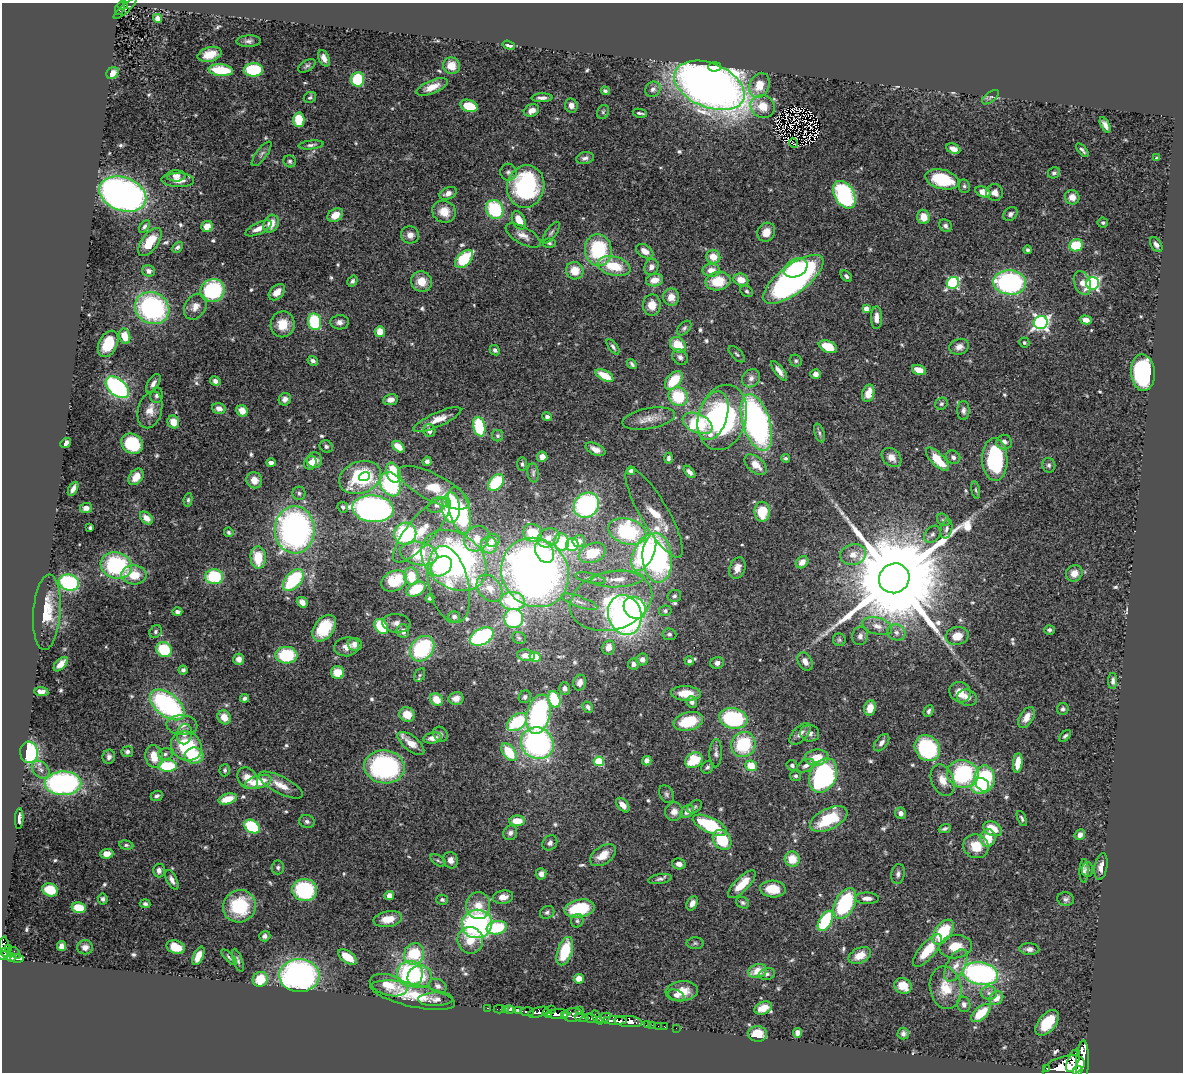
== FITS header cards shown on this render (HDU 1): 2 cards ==
NAXIS1  =                 1181
NAXIS2  =                 1070

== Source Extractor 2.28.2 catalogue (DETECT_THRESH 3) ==
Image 1181 x 1070 px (HDU 1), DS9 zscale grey, 1 PNG px = 1 image px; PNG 1185 x 1074 px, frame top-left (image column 1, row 1070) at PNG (2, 3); each listed source drawn as its Kron ellipse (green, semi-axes under 4 px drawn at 4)
Background 1.71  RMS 0.041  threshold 0.124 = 3 sigma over >= 5 px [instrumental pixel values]
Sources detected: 609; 3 with non-positive FLUX_AUTO (blend fragments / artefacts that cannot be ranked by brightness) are neither listed nor drawn; of the other 606, the 500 brightest by FLUX_AUTO listed and drawn (106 fainter detections omitted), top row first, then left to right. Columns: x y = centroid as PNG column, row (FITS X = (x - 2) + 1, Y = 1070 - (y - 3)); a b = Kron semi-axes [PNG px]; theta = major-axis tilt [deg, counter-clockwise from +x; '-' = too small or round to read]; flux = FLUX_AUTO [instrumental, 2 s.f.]
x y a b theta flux
123 5 5 3 - 150
120 8 7 4 69 140
125 8 15 3 42 82
158 18 5 4 - 16
249 41 12 6 2 10
509 45 6 4 -17 13
210 54 12 7 16 35
324 58 9 5 -66 16
307 66 9 5 31 7.1
451 66 8 8 - 47
714 67 6 4 4 39
221 70 12 6 -6 110
253 70 10 6 2 180
112 73 6 5 - 23
358 79 7 6 - 160
709 85 37 22 -23 3200
759 85 13 10 63 49
432 87 16 6 22 40
653 89 8 7 - 10
605 91 4 3 - 6.3
310 97 6 5 - 5.7
990 97 10 5 37 7.4
542 98 10 4 1 12
571 105 7 6 - 16
469 106 9 6 -18 77
763 106 12 11 - 48
531 111 8 6 25 20
603 112 7 6 - 6.1
640 113 7 2 -13 6.2
299 120 7 6 - 76
1105 125 8 4 -62 15
793 143 5 2 - 6
311 145 12 4 6 8.3
953 149 7 5 -25 20
1082 150 8 3 -48 7
262 154 15 5 53 9.5
585 158 9 6 11 10
1157 158 3 3 - 5.4
290 161 6 6 - 6.6
508 172 8 8 - 10
1054 173 6 5 - 6.6
176 176 9 5 1 15
942 179 17 9 -15 150
178 180 16 7 -1 30
526 186 21 18 77 370
964 186 7 5 -79 5.9
983 192 8 5 -24 36
995 192 8 8 - 19
448 193 9 6 23 16
123 194 24 16 -20 1500
844 195 15 9 -59 380
1072 197 7 7 - 29
495 209 10 8 -60 190
444 212 12 11 - 43
1010 214 8 6 43 8.8
335 215 8 6 34 33
923 217 7 6 - 39
519 220 10 6 -64 45
1103 223 5 5 - 5.4
271 224 9 7 63 40
144 226 7 4 53 7.2
207 226 6 5 - 30
945 226 7 5 -45 9.5
258 228 14 5 25 23
766 232 10 8 57 29
551 233 13 5 55 7.5
410 235 9 8 - 21
523 235 19 8 -30 23
150 242 16 8 54 57
549 243 7 4 -2 5.7
1076 245 7 6 - 99
1156 245 8 5 -58 11
177 247 6 4 47 6.3
598 250 16 13 -84 220
1027 250 4 3 - 6.2
645 251 9 6 -33 23
713 257 7 6 - 41
464 259 11 6 46 170
614 266 17 9 -14 86
651 267 8 7 - 15
796 268 12 9 27 150
711 270 9 6 1 25
149 271 6 5 - 10
575 271 9 8 - 46
846 276 7 4 -45 6.8
793 279 36 14 37 890
654 280 8 6 12 33
741 280 7 6 - 33
352 281 6 4 56 7
718 281 12 9 10 74
421 282 11 10 - 39
1010 282 16 12 -4 490
953 283 6 5 - 320
1082 283 12 8 -70 26
1092 283 6 6 - 540
212 291 12 11 - 280
747 291 7 5 -39 5.6
277 292 10 6 44 28
671 297 8 8 - 27
652 305 10 9 - 34
195 307 14 10 58 24
152 308 18 15 -30 440
866 309 4 4 - 29
876 318 11 5 -90 21
1086 320 6 4 -16 16
315 322 8 6 -77 200
340 322 9 7 3 13
1041 322 7 6 - 850
283 324 13 12 - 52
684 328 9 5 47 6.8
380 332 5 5 - 34
125 336 8 5 -76 42
1024 342 5 5 - 6.1
108 344 14 9 63 65
678 345 9 7 -45 70
613 347 9 4 -53 8
828 347 9 6 -22 71
959 347 10 8 16 20
495 350 5 4 - 7.6
737 354 10 5 -46 6.1
680 357 8 7 - 11
313 361 5 4 - 8.6
796 361 6 5 - 5.7
632 364 5 3 - 5.8
919 370 7 5 -19 33
779 371 12 4 -53 17
1143 373 18 12 -85 460
816 374 5 4 - 14
604 375 10 5 -29 52
751 378 10 8 46 16
674 380 11 6 48 82
215 381 5 4 - 12
153 384 10 5 59 13
117 387 13 8 -42 550
868 393 9 6 76 42
157 395 8 6 83 9.3
678 397 10 9 - 120
285 399 6 6 - 14
390 400 7 5 10 16
941 404 6 5 - 6.5
219 408 7 5 -15 16
150 410 19 12 75 35
242 411 6 5 - 31
963 411 9 6 90 11
713 416 25 14 72 150
547 417 5 4 - 7.6
722 417 33 24 74 430
649 419 26 10 10 35
437 420 26 7 24 40
173 422 6 5 - 42
756 422 29 13 -72 820
697 423 16 9 -25 250
479 427 10 6 -78 180
429 431 6 6 - 12
819 433 9 4 -72 7.5
498 436 5 5 - 5.6
1004 442 7 7 - 14
66 443 6 4 39 16
132 444 11 9 -39 160
326 447 7 6 - 7
398 447 7 4 -40 35
595 449 10 5 -24 19
542 457 5 5 - 24
891 457 11 8 -42 24
953 457 7 6 - 9.5
668 458 5 4 - 6.2
786 458 4 4 - 5.5
937 459 15 6 -45 76
314 460 7 7 - 30
995 460 21 12 -88 270
427 461 4 4 - 8.8
271 463 5 4 - 12
310 463 7 6 - 22
522 464 7 5 -89 6.5
756 465 13 7 -41 37
1049 465 7 6 - 7.1
631 471 4 4 - 7.3
690 472 7 4 -49 11
393 473 10 6 -68 110
533 473 9 5 -85 7.6
365 476 6 4 20 61
136 477 9 6 52 36
360 477 21 16 20 250
254 480 8 7 - 29
496 483 10 6 52 140
391 484 12 10 -65 290
434 488 39 13 -27 86
73 489 8 4 61 15
976 490 9 4 -79 5.4
299 493 6 6 - 7.6
188 500 7 4 82 5.5
437 505 10 7 29 16
586 505 13 12 - 410
343 507 5 5 - 7.5
451 507 15 9 -87 420
86 508 6 5 - 16
373 509 21 13 -5 950
459 510 24 10 -75 280
762 512 10 7 89 82
654 513 51 14 -59 82
146 518 7 5 -43 25
943 520 7 5 -44 5.6
90 528 4 3 - 5.8
946 529 10 5 76 11
295 530 23 20 89 920
422 530 41 13 49 98
627 531 19 12 -16 320
229 532 5 4 - 6.3
532 533 10 8 -43 68
405 534 11 11 - 290
932 534 9 7 48 10
548 538 11 9 26 21
476 539 13 11 48 38
493 540 6 6 - 17
579 541 6 6 - 28
562 542 8 7 - 130
489 545 8 8 - 38
572 545 6 6 - 110
544 552 12 8 -59 62
592 553 14 9 22 95
644 553 20 10 64 340
419 554 19 11 -11 170
853 555 13 10 14 31
258 558 11 7 -87 78
657 558 25 14 -86 590
454 560 36 27 -37 1000
802 562 7 5 44 24
116 565 16 13 -19 290
441 566 11 9 41 140
737 568 11 7 69 22
535 572 36 32 -52 1800
1074 573 9 8 - 25
134 575 12 9 -4 61
411 576 9 7 -75 77
214 577 9 7 -3 160
590 578 15 5 -12 12
894 578 15 14 - 96000
617 579 26 8 3 42
293 580 13 7 49 190
394 581 13 9 27 110
69 582 10 8 -19 310
449 585 39 20 -77 75
490 588 15 11 -49 31
416 589 10 6 27 110
674 596 7 6 - 6.7
430 598 4 4 - 8.1
513 601 12 9 -6 170
611 601 42 29 16 260
302 602 6 4 -41 16
579 602 19 5 -20 17
635 608 12 10 -46 310
665 611 6 5 - 6
47 612 38 13 86 85
177 612 5 4 - 7.5
625 615 20 16 -71 820
454 617 6 5 - 8.1
514 618 9 9 - 240
396 623 14 9 -5 21
381 626 8 6 -54 130
877 626 15 8 -15 27
324 628 15 9 53 110
1049 630 5 5 - 6.1
403 631 7 6 - 24
155 632 7 5 51 5.7
896 632 9 7 -27 14
669 634 7 6 - 6.6
482 636 12 8 27 340
860 636 9 8 - 12
957 636 11 9 14 43
519 638 7 5 -28 5.6
839 640 6 6 - 5.5
355 644 7 6 - 19
347 647 12 9 10 26
608 648 7 6 - 20
422 649 14 10 50 270
164 650 8 7 - 120
286 655 11 8 1 160
526 655 9 5 -8 25
535 657 5 4 - 76
239 659 6 5 - 14
642 659 6 6 - 12
689 661 4 4 - 10
805 661 10 6 -59 19
717 663 7 6 - 13
61 664 9 5 45 24
633 664 5 5 - 11
183 670 4 4 - 8.7
338 672 6 6 - 49
420 675 7 5 62 5.5
1113 681 8 4 88 10
580 683 8 6 75 16
565 689 6 5 - 13
41 692 7 4 -7 15
960 692 11 10 - 38
686 693 15 7 -3 57
525 697 6 6 - 8.2
244 698 4 4 - 8.1
456 698 7 6 - 19
967 698 10 8 -14 18
436 699 7 5 -48 49
554 699 9 5 -71 150
692 702 6 5 - 9.8
167 705 20 11 -38 480
588 707 6 4 -50 8
870 708 8 6 74 35
1063 709 6 5 - 7.2
929 711 6 4 66 7.2
539 714 20 12 77 440
407 715 8 7 - 47
224 717 7 6 - 33
1026 717 11 6 59 26
733 718 14 10 -12 250
688 721 15 9 14 110
517 722 11 7 36 190
182 725 15 10 -3 24
810 733 9 8 - 16
184 734 10 7 80 17
440 734 8 7 - 8.5
800 734 13 7 46 18
1065 736 7 4 44 6
433 738 9 5 8 23
411 743 16 7 -38 33
537 743 17 15 -36 630
881 743 10 6 52 12
743 744 13 12 - 170
186 746 16 14 -34 190
927 748 14 11 -50 240
29 752 11 9 -84 270
127 752 6 5 - 6.9
509 752 10 6 -53 100
716 753 14 6 88 11
165 754 7 6 - 7.5
154 756 11 8 -78 49
194 756 9 8 - 93
109 757 7 6 - 10
816 757 12 8 6 53
694 760 9 7 33 110
599 761 5 5 - 170
647 761 5 4 - 13
1018 763 10 4 84 45
792 765 5 5 - 7.2
167 766 9 6 1 140
751 766 6 5 - 71
806 766 9 5 29 12
384 767 20 16 -6 420
707 767 7 5 53 6.5
41 770 10 7 -45 15
225 770 6 5 - 5.6
963 774 16 13 -11 300
823 775 18 13 64 510
796 776 5 5 - 5.7
248 778 12 9 -53 37
985 778 13 10 -89 230
943 780 16 11 -67 34
258 782 14 6 16 80
63 783 18 11 0 600
281 785 24 8 -27 36
980 786 9 8 - 82
666 794 9 7 -59 8
157 796 6 5 - 8.9
228 799 9 5 16 53
623 805 8 5 -48 21
695 807 8 5 38 5.7
674 811 9 8 - 20
687 811 7 5 40 17
901 813 6 5 - 14
19 819 10 3 87 10
829 819 20 10 26 150
1022 819 8 4 -65 6
307 821 8 6 -17 8.5
517 821 7 5 -1 46
710 825 19 7 -25 190
252 826 8 6 -31 160
945 828 6 3 21 6.4
993 829 10 7 -25 52
510 833 7 6 - 11
1080 835 6 5 - 16
988 838 9 7 79 57
722 840 11 8 -51 130
550 843 8 6 48 13
126 845 7 5 -9 5.6
976 846 13 11 -29 58
107 854 6 4 4 23
603 855 14 9 35 41
792 859 8 7 - 52
438 860 8 5 -33 5.7
451 860 8 7 - 17
679 864 7 5 -12 14
278 867 7 6 - 7.1
1101 867 13 6 80 19
1087 869 7 5 87 6
159 870 7 6 - 12
1084 871 12 4 89 11
541 874 6 5 - 14
898 874 10 6 79 10
660 879 12 5 9 8.9
172 880 10 5 -62 14
742 884 18 7 46 55
773 889 13 8 -3 55
50 890 8 6 -22 83
305 890 12 11 - 230
389 895 5 4 - 15
503 897 10 6 8 25
867 898 12 5 -1 19
103 899 5 5 - 7.3
1066 899 8 6 -9 9.3
442 900 6 5 - 5.9
692 903 7 5 63 17
743 903 7 5 -26 6.3
145 904 5 4 - 7.1
845 904 16 9 63 280
239 906 17 16 - 180
478 906 13 12 - 43
79 908 7 5 -11 79
579 908 15 9 11 160
547 912 7 6 - 7.6
388 919 14 8 8 42
577 921 7 6 - 6.9
825 921 11 6 60 240
477 924 15 14 - 590
497 928 10 6 12 130
943 932 14 8 54 150
265 936 5 5 - 9.4
470 940 13 12 - 50
695 943 8 6 2 6.7
62 946 5 4 - 19
5 947 10 5 -83 610
85 947 8 7 - 15
176 947 9 6 -18 68
955 947 16 11 7 55
9 948 3 3 - 40
1029 949 10 6 -3 12
565 951 15 7 72 120
927 951 20 8 50 69
6 952 5 4 - 510
15 953 6 2 -56 110
414 954 11 9 60 140
3 955 5 4 - 480
860 955 12 7 26 36
198 956 10 5 66 32
229 957 10 4 -45 5.4
348 957 11 5 -35 48
11 958 4 3 - 410
17 959 6 3 1 330
238 960 12 4 -71 7.9
956 965 18 9 61 29
757 971 9 6 16 46
410 974 13 12 - 340
767 974 8 6 14 8.5
980 974 18 11 -10 580
299 976 20 16 -2 830
420 977 12 11 - 75
260 979 8 7 - 74
579 979 5 5 - 36
389 985 19 10 -16 57
438 986 9 7 -26 12
903 986 9 7 -33 35
946 988 21 15 -80 59
682 991 16 10 6 45
989 993 8 6 -2 11
413 995 43 11 -13 110
676 995 9 5 -23 8.9
996 998 7 6 - 27
435 999 17 7 2 16
964 1004 8 6 -74 9.7
488 1008 3 2 - 21
763 1008 9 6 23 33
499 1009 5 2 - 25
505 1009 2 2 - 17
551 1009 2 2 - 270
509 1010 4 3 - 95
519 1011 3 3 - 350
579 1011 4 2 - 280
527 1012 7 4 -1 460
539 1012 11 5 16 2700
547 1013 4 4 - 1300
981 1013 11 6 42 73
558 1014 11 5 1 4300
564 1015 3 3 - 1000
573 1015 10 7 5 1300
581 1017 7 4 -15 830
597 1017 8 3 -57 620
591 1018 7 3 -20 1100
603 1018 7 4 24 790
615 1021 12 3 -2 2900
628 1021 14 5 -6 2800
1047 1023 15 8 49 84
647 1025 4 3 - 79
652 1025 2 2 - 29
658 1026 2 2 - 28
664 1026 3 2 - 26
676 1028 2 2 - 18
798 1033 5 4 - 17
903 1033 6 6 - 8.8
757 1034 9 7 -2 50
1073 1060 12 5 68 2800
1082 1062 21 6 87 7800
1064 1067 21 10 16 11000
1047 1068 3 2 - 140
1078 1071 5 4 - 1800
At the frame edge (FLAGS 8, measured only in part): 2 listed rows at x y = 3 955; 1078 1071
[106 fainter detections neither listed nor drawn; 3 non-positive-flux detections neither listed nor drawn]